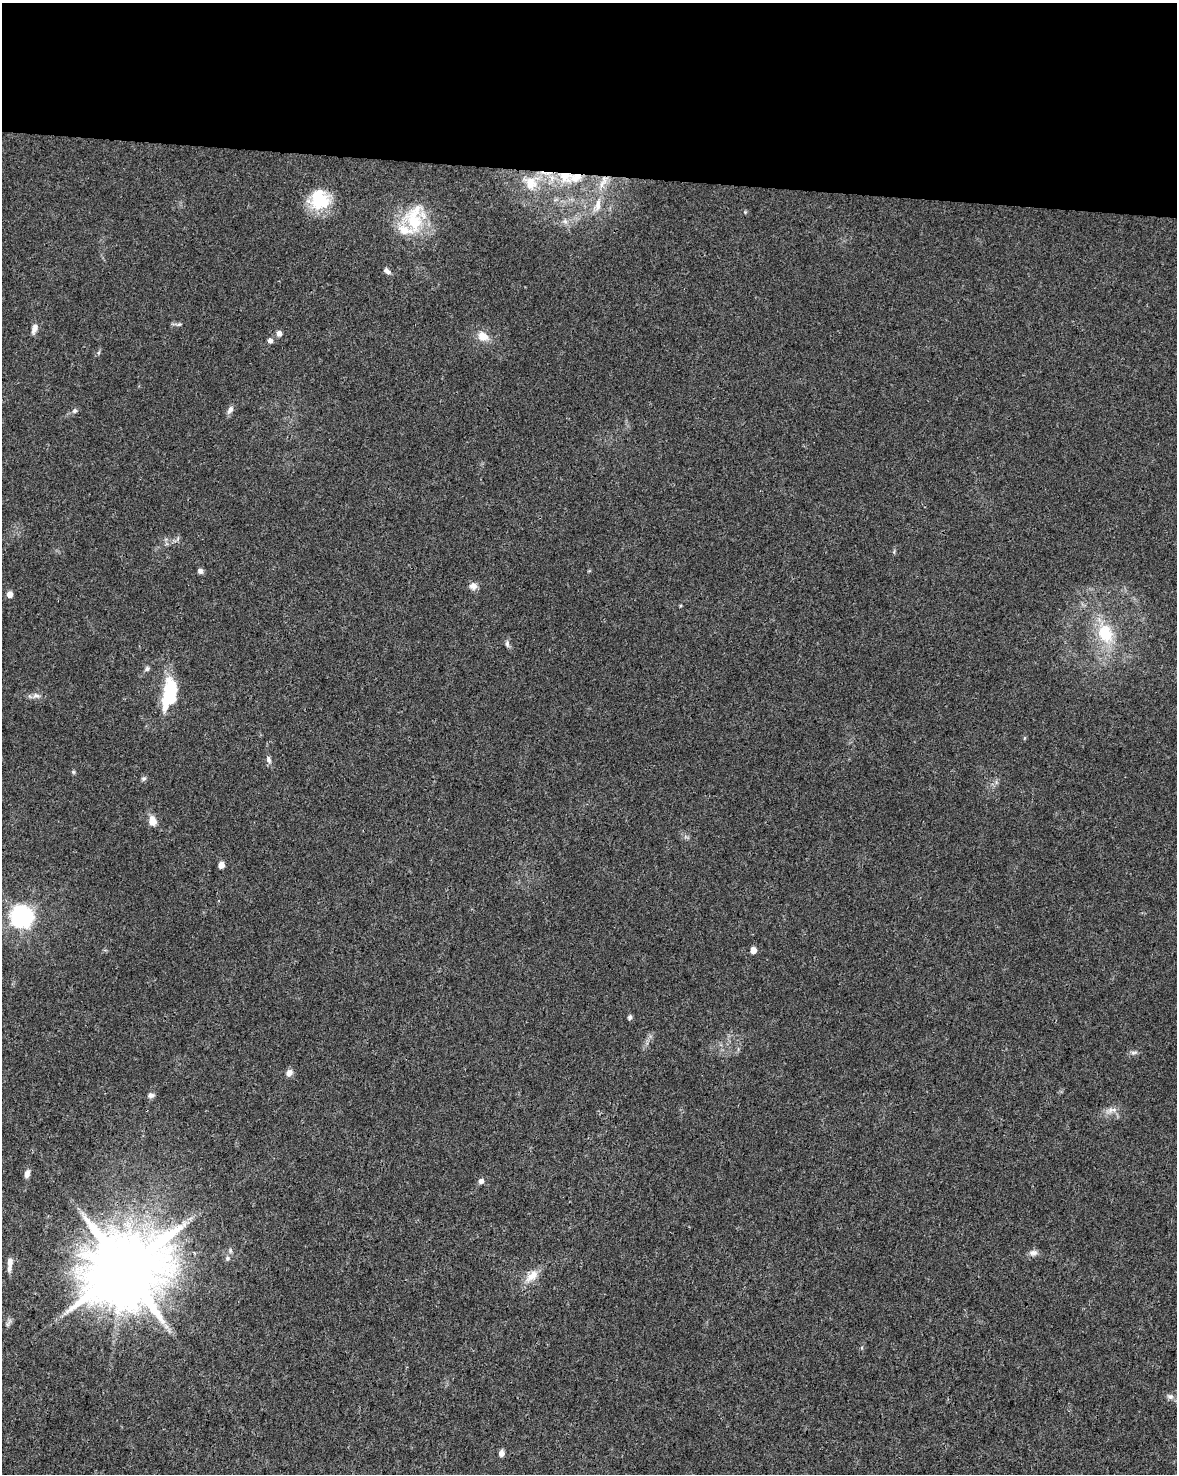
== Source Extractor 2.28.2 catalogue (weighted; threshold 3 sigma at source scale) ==
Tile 3 of 4 x 3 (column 3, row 1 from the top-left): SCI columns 2350-3524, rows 3173-4644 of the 4709 x 4928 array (HDU 1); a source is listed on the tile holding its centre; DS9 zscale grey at full resolution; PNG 1179 x 1476 px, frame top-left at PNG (2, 3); no overlay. Shown black and unused: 12% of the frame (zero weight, under 3 of 4 exposures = <1% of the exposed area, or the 3 px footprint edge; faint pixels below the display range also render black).
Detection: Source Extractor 2.28.2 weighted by HDU 2 'WHT'; one run over the whole footprint, this tile lists its part. Background 0.0237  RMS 0.0033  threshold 0.0149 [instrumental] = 3 sigma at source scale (4.5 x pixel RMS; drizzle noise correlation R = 1.50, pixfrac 1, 0.0396/0.0396 arcsec/px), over >= 5 px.
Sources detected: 52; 2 inside a brighter object's white glare — not listed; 2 inside a brighter listed object's ellipse — not listed separately; the other 48 listed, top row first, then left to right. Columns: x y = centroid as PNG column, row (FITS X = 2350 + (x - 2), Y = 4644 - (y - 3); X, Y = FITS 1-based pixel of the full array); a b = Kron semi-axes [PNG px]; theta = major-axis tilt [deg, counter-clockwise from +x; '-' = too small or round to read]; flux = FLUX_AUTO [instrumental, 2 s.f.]
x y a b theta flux
546 173 25 4 -6 3.1
565 176 20 17 -39 10
604 180 15 9 78 3.7
531 183 23 18 -44 8.4
322 200 25 22 85 12
597 205 21 9 73 4
745 212 4 4 - 0.35
565 221 7 6 - 1
414 222 35 22 -49 18
387 271 10 6 -35 1.2
179 324 7 4 18 0.51
34 328 13 7 67 1.8
279 333 7 6 - 1.5
483 336 13 11 -34 3.8
270 341 6 6 - 1.2
230 410 12 6 61 1.3
74 411 7 6 - 0.84
200 571 6 6 - 1
473 586 10 9 - 1.8
10 594 6 5 - 2.1
1105 633 25 19 -70 14
507 644 10 5 -85 0.91
147 669 7 6 - 0.8
171 690 29 18 -82 13
36 695 10 6 -10 1.2
269 759 11 6 -71 1.1
73 772 5 5 - 0.45
144 779 7 6 - 0.67
152 821 9 7 -77 3.7
221 865 5 4 - 3.6
21 917 8 7 - 220
753 950 5 4 - 3.4
630 1017 6 5 - 0.76
1134 1052 11 4 5 0.82
289 1073 8 7 - 1.7
151 1095 8 6 11 1.1
1110 1110 9 6 48 1.4
27 1174 10 6 74 1.6
481 1181 7 6 - 1.1
230 1250 6 4 -72 0.51
1033 1253 11 8 8 1.5
227 1258 7 6 - 0.76
10 1262 15 7 86 2.1
124 1269 21 19 43 4200
532 1276 21 11 42 4
166 1326 9 4 -53 1.3
1170 1396 9 7 -14 1.2
501 1453 6 5 - 1.8
Overlapping masked pixels (flux is a lower limit): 3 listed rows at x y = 546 173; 565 176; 604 180